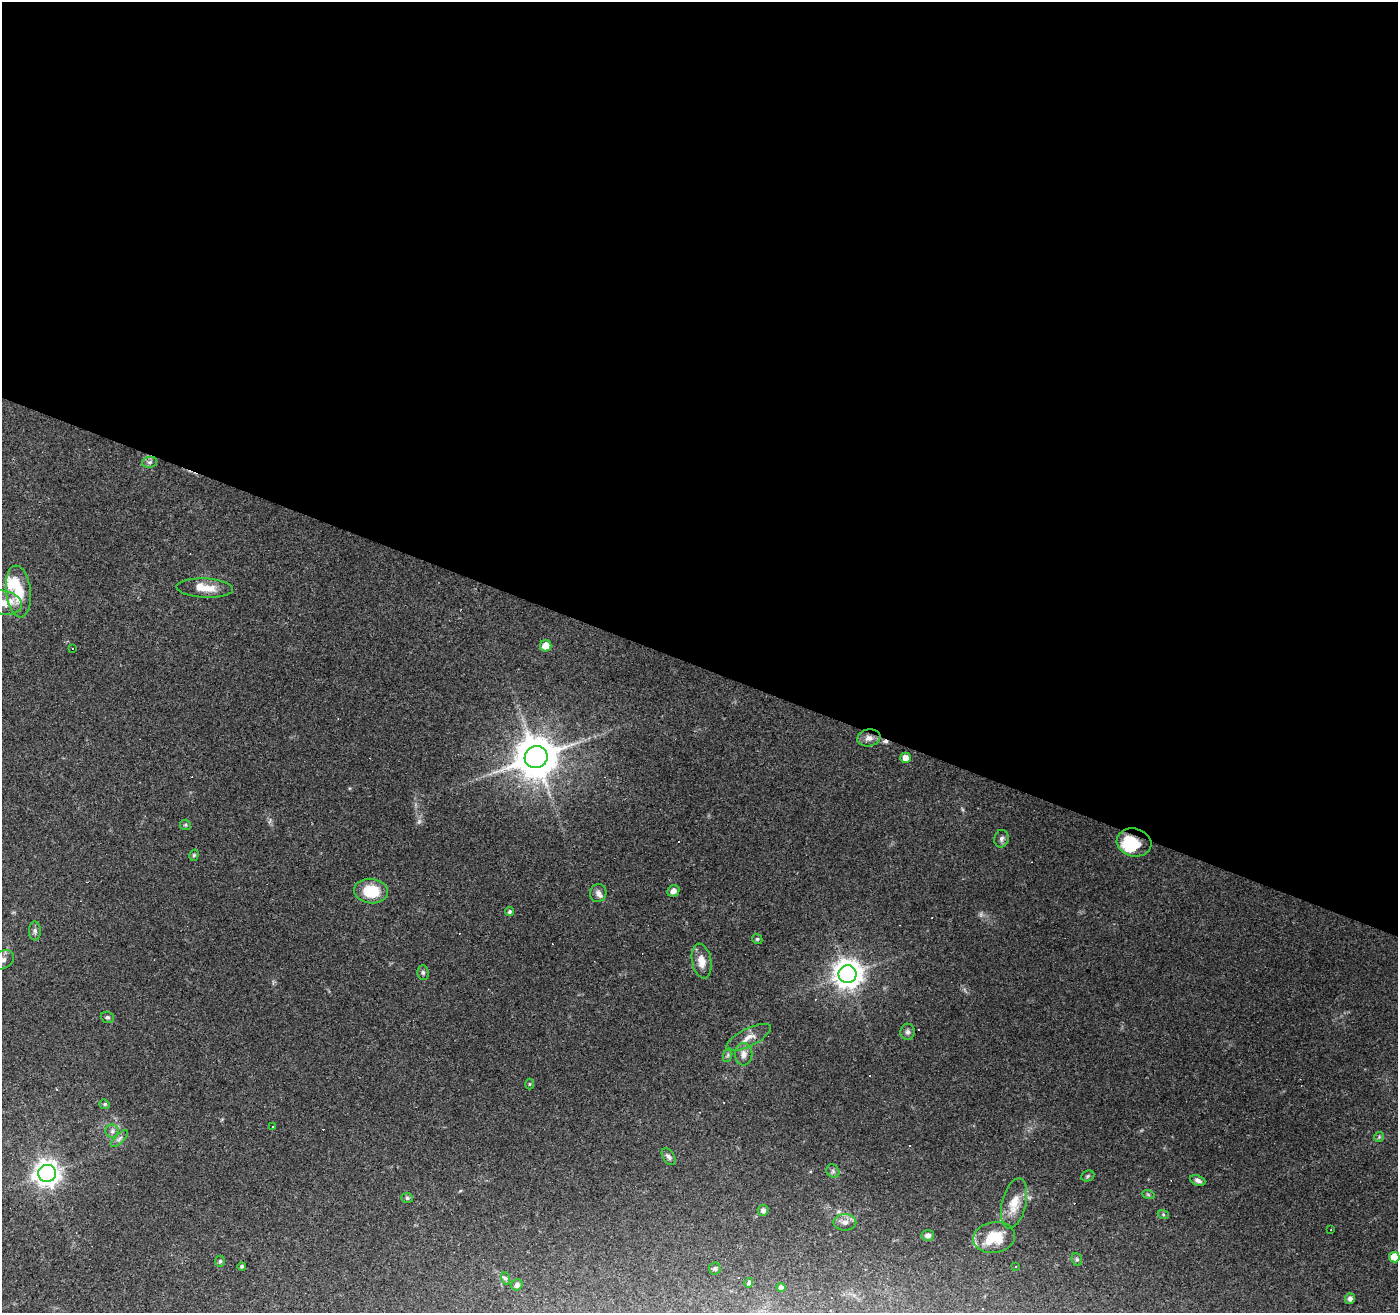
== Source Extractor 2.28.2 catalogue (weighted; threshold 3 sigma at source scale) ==
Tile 3 of 4 x 4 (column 3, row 1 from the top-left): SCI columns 2795-4190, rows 4137-5447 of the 5591 x 5717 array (HDU 1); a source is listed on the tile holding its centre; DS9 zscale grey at full resolution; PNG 1400 x 1315 px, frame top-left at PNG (2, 2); each listed source drawn as its Kron ellipse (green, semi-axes under 4 px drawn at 4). Shown black and unused: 51% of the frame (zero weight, under 3 of 4 exposures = <1% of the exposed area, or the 3 px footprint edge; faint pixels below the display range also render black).
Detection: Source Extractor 2.28.2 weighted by HDU 2 'WHT'; one run over the whole footprint, this tile lists its part. Background 0.0812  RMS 0.0048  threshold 0.0215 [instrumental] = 3 sigma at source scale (4.5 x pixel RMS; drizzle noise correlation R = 1.50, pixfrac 1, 0.0396/0.0396 arcsec/px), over >= 5 px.
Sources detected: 83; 1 too faint to see at this stretch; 1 inside a brighter object's white glare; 17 cosmic-ray / hot-pixel residue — neither listed nor drawn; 5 inside a brighter listed object's ellipse — not listed separately; the other 59 listed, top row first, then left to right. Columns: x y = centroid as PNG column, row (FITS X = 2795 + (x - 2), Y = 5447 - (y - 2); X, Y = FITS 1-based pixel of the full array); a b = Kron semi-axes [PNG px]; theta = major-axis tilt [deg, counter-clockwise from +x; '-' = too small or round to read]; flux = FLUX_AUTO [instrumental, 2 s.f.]
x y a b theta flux
150 462 7 5 11 1.2
205 588 28 9 -3 7.4
18 591 26 12 -84 14
3 603 19 12 -9 6.2
546 646 6 5 - 4.8
73 648 3 2 - 0.41
869 738 11 8 10 3
536 757 11 11 - 1600
906 758 5 5 - 3.5
185 825 5 5 - 0.61
1001 839 9 7 78 1.6
1134 842 17 14 -14 8.6
194 855 6 4 73 0.68
371 891 17 12 -6 16
673 891 6 5 - 2.1
598 893 9 8 - 2.2
510 912 4 4 - 0.86
35 931 9 6 -89 1.4
757 939 6 4 -43 0.66
3 960 12 8 33 2.6
702 961 17 9 -79 5.4
423 972 7 5 -88 1
847 974 9 9 - 590
107 1017 7 5 -21 0.92
908 1032 8 7 - 1.5
749 1037 25 8 27 4.8
744 1054 11 8 -89 3.1
728 1055 7 4 71 0.86
529 1084 5 3 - 0.45
105 1104 5 4 - 0.75
273 1126 3 3 - 0.6
112 1131 6 6 - 1.3
1379 1137 5 5 - 0.66
119 1139 11 4 45 1.4
669 1157 9 5 -57 1.4
833 1171 7 6 - 1.1
47 1173 9 8 - 430
1088 1176 7 5 23 0.78
1198 1180 8 5 -23 1.6
1148 1194 6 4 -20 0.66
407 1198 6 5 - 0.84
1014 1203 25 12 76 7.9
763 1210 5 5 - 1.8
1163 1214 6 3 -20 0.6
845 1222 11 8 -1 2.7
1331 1229 2 2 - 0.35
928 1235 6 5 - 2.1
994 1237 21 15 10 14
1394 1257 5 5 - 8
1077 1259 6 5 - 0.79
220 1261 5 4 - 0.77
242 1266 4 4 - 0.67
1016 1266 3 2 - 0.49
715 1268 6 6 - 0.88
505 1278 6 4 -71 0.87
749 1283 5 4 - 1.1
517 1285 6 5 - 2.2
781 1287 4 4 - 1.8
1350 1299 5 5 - 1.9
Overlapping masked pixels (flux is a lower limit): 1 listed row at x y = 1134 842
Isophote crosses this tile's border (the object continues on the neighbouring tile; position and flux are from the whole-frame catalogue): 3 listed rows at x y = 3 603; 3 960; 1394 1257